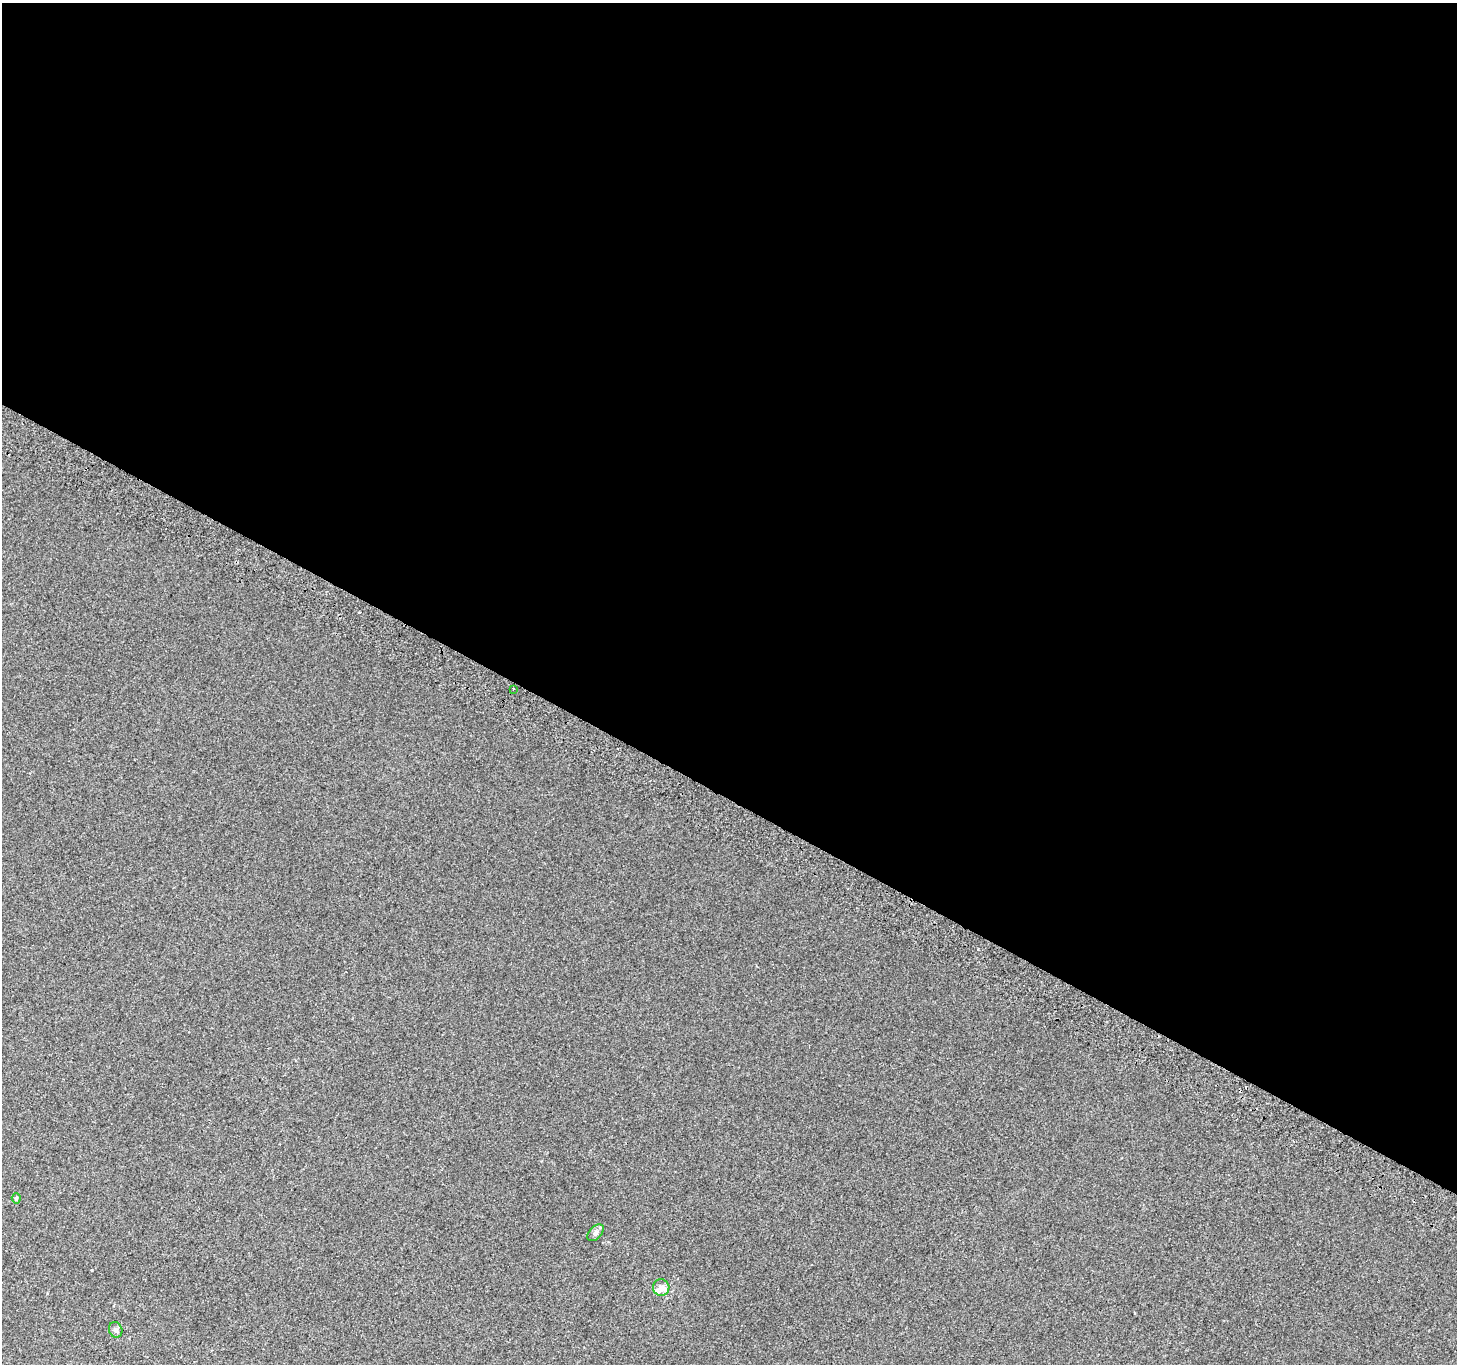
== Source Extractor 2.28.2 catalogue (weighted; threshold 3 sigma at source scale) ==
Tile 3 of 4 x 4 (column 3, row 1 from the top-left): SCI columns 2938-4392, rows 4387-5748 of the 5868 x 5981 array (HDU 1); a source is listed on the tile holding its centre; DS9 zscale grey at full resolution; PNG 1459 x 1366 px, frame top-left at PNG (2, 3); each listed source drawn as its Kron ellipse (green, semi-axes under 4 px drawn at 4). Shown black and unused: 59% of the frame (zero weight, under 2 of 3 exposures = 2% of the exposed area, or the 3 px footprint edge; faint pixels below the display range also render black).
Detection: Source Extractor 2.28.2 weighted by HDU 2 'WHT'; one run over the whole footprint, this tile lists its part. Background 0.00199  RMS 0.0054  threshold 0.0244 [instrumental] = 3 sigma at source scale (4.5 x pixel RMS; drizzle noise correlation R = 1.50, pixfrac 1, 0.0396/0.0396 arcsec/px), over >= 5 px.
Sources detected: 8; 1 cosmic-ray / hot-pixel residue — neither listed nor drawn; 2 inside a brighter listed object's ellipse — not listed separately; the other 5 listed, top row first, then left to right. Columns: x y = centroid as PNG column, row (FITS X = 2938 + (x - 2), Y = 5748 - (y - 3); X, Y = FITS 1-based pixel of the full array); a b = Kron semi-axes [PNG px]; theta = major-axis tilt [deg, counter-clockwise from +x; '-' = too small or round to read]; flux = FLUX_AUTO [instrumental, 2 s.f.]
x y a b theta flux
513 689 3 2 - 0.61
16 1198 5 4 - 0.69
596 1233 10 6 46 1.8
661 1288 8 8 - 2.8
116 1330 8 6 -66 1.5